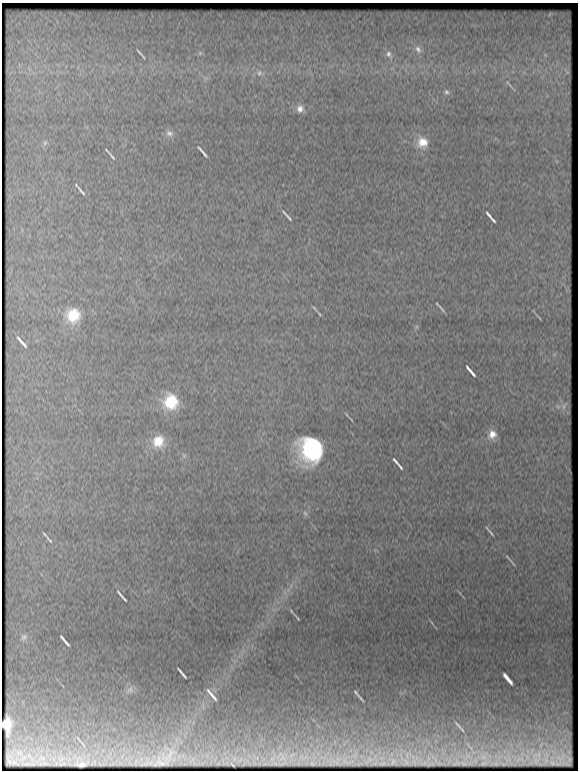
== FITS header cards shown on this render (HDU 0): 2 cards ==
NAXIS1  =                  576
NAXIS2  =                  768

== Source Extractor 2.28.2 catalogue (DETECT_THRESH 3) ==
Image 576 x 768 px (HDU 0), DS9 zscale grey, 1 PNG px = 1 image px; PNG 580 x 772 px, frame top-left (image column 1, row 768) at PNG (2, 3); no overlay
Background 8130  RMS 160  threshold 476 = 3 sigma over >= 5 px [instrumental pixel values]
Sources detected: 65; all 65 listed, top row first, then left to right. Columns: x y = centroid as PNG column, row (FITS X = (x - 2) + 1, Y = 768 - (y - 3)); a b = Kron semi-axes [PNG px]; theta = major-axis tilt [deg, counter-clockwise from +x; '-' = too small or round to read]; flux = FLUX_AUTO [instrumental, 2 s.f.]
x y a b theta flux
418 49 12 7 -51 5.9e+04
139 52 9 2 -47 2.7e+04
200 53 6 5 - 1.9e+04
389 54 11 8 -58 5.8e+04
545 55 4 4 - 1.2e+04
567 72 4 4 - 1.1e+04
259 73 9 8 - 6.0e+04
206 78 7 5 45 2.7e+04
510 85 22 3 -48 3.2e+04
447 92 9 7 -35 3.7e+04
300 109 10 9 - 8.2e+04
169 133 10 8 -18 5.1e+04
422 142 13 12 - 1.9e+05
45 143 7 5 69 2.5e+04
202 152 14 2 -49 3.9e+04
110 154 14 2 -49 3.0e+04
80 189 14 2 -49 3.5e+04
287 215 18 3 -48 3.5e+04
489 215 9 3 -51 3.2e+04
493 220 5 3 - 2.1e+04
440 307 13 2 -48 3.1e+04
314 308 13 4 -47 2.8e+04
73 315 16 16 - 3.7e+05
538 317 12 2 -47 1.6e+04
416 327 6 5 - 1.8e+04
22 342 13 3 -48 5.0e+04
470 371 14 3 -50 5.5e+04
170 402 16 16 - 4.5e+05
558 406 7 5 -30 2.4e+04
564 406 11 6 70 4.0e+04
347 415 10 3 -54 1.8e+04
492 434 11 9 68 1.1e+05
158 441 14 13 - 2.6e+05
312 449 21 19 -81 1.6e+06
184 455 8 6 -88 2.6e+04
395 461 9 2 -53 2.8e+04
400 467 7 2 -53 2.4e+04
305 513 10 6 -58 3.6e+04
490 531 13 2 -51 2.8e+04
49 539 15 4 -47 3.5e+04
510 560 18 3 -48 2.9e+04
460 593 5 3 - 9.2e+03
120 595 12 3 -53 3.7e+04
297 617 13 2 -49 2.0e+04
432 623 7 3 -60 1.4e+04
24 637 9 7 51 3.9e+04
65 641 14 2 -50 4.0e+04
182 673 13 2 -50 3.5e+04
508 679 14 3 -51 8.4e+04
130 690 10 9 - 4.9e+04
356 693 8 3 -51 1.9e+04
212 695 14 3 -50 5.5e+04
361 698 9 3 -52 2.1e+04
7 725 15 8 -87 1.2e+05
459 726 12 2 -48 3.1e+04
79 739 12 3 -49 1.8e+04
282 756 17 9 -63 1.9e+04
43 758 9 5 -31 3.8e+04
393 761 6 4 63 1.6e+04
14 762 6 5 - 1.7e+04
161 762 15 9 24 1.1e+04
406 762 10 3 -49 6.4e+03
81 764 7 4 -1 3.4e+04
232 764 4 2 - 8.6e+03
312 764 6 3 -19 8.5e+03
At the frame edge (FLAGS 8, measured only in part): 1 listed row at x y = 7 725